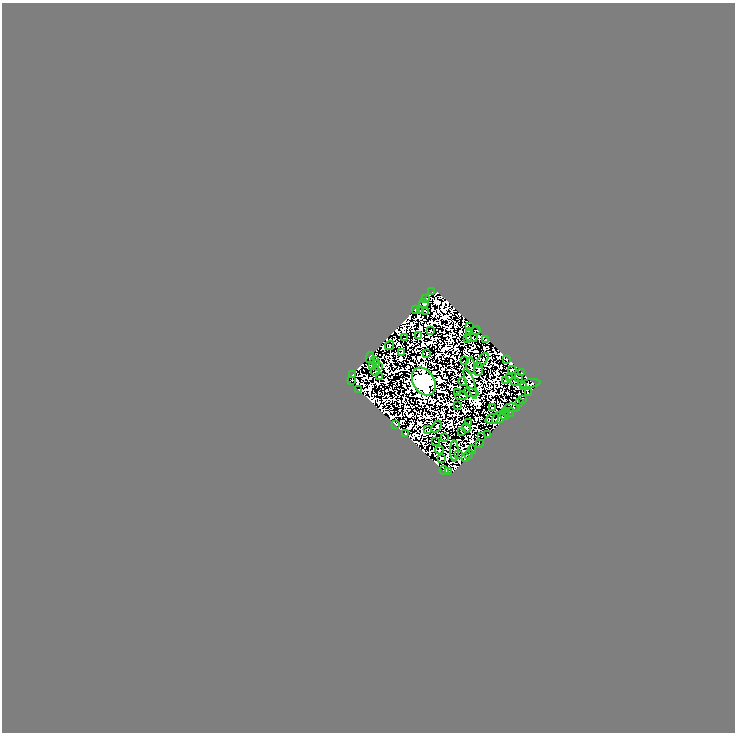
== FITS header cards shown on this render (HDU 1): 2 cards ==
NAXIS1  =                  733
NAXIS2  =                  730

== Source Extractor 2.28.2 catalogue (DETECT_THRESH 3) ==
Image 733 x 730 px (HDU 1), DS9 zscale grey, 1 PNG px = 1 image px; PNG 737 x 734 px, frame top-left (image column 1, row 730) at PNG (2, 3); each listed source drawn as its Kron ellipse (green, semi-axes under 4 px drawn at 4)
Background 0.0323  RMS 3.3e-05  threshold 9.85e-05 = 3 sigma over >= 5 px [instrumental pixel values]
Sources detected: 179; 100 with non-positive FLUX_AUTO (blend fragments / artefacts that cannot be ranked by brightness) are neither listed nor drawn; the other 79 listed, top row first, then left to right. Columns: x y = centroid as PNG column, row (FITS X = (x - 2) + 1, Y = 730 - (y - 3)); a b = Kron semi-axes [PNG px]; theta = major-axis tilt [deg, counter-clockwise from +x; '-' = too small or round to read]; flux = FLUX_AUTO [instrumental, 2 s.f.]
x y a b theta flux
432 292 2 2 - 1.1
426 299 3 3 - 0.37
424 303 4 3 - 1.9
415 309 3 3 - 0.71
420 311 4 2 - 1.2
425 311 3 3 - 0.25
469 327 4 2 - 0.82
431 331 2 2 - 0.6
470 331 3 2 - 0.3
476 331 5 2 - 1.4
419 335 4 2 - 1
472 337 6 2 -6 1.1
404 338 2 2 - 0.58
468 338 4 2 - 0.27
486 339 4 2 - 0.67
389 346 5 3 - 2.4
401 352 4 2 - 0.74
427 353 3 2 - 0.36
370 358 5 4 - 1.1
506 359 3 2 - 0.46
482 360 8 3 53 0.04
374 361 4 2 - 0.27
464 361 2 2 - 0.89
376 363 3 2 - 0.54
373 366 3 2 - 0.77
378 366 3 2 - 1.4
471 366 8 3 -84 1.1
479 369 6 3 82 1.8
512 370 4 3 - 0.011
375 371 4 3 - 0.0083
521 373 3 2 - 0.79
353 374 3 2 - 1.1
379 377 2 2 - 0.75
509 377 4 2 - 0.16
519 378 3 2 - 0.23
352 380 3 2 - 0.32
424 381 15 10 -59 1800
505 381 2 2 - 0.79
463 382 4 2 - 0.59
515 382 4 2 - 0.35
470 383 16 4 -71 2.7
530 384 10 3 8 3
524 387 4 3 - 0.12
359 390 2 2 - 0.31
458 392 3 2 - 0.21
471 392 8 2 -14 0.65
528 393 2 2 - 0.41
461 396 6 2 6 0.024
523 399 2 2 - 0.41
519 402 2 2 - 0.57
457 406 4 2 - 0.21
493 407 2 2 - 0.65
512 408 8 3 -3 0.45
505 412 3 2 - 1.1
509 412 5 3 - 1.1
505 416 4 2 - 2
499 417 8 5 39 0.24
492 419 7 4 20 18
469 422 2 2 - 0.7
396 424 4 3 - 0.7
436 427 6 3 53 0.026
466 428 4 3 - 0.41
427 429 3 2 - 0.2
461 431 4 2 - 0.12
406 434 3 3 - 1.9
488 435 3 2 - 0.46
482 436 2 2 - 0.99
444 437 3 2 - 0.5
436 441 3 2 - 0.28
479 443 3 2 - 0.59
440 450 4 2 - 0.36
472 450 4 2 - 0.31
454 451 10 3 -89 0.038
469 454 5 3 - 1.9
458 455 2 2 - 0.33
441 458 4 3 - 0.68
466 458 4 2 - 0.83
444 470 4 4 - 1.7
449 471 3 2 - 0.1
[100 non-positive-flux detections neither listed nor drawn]